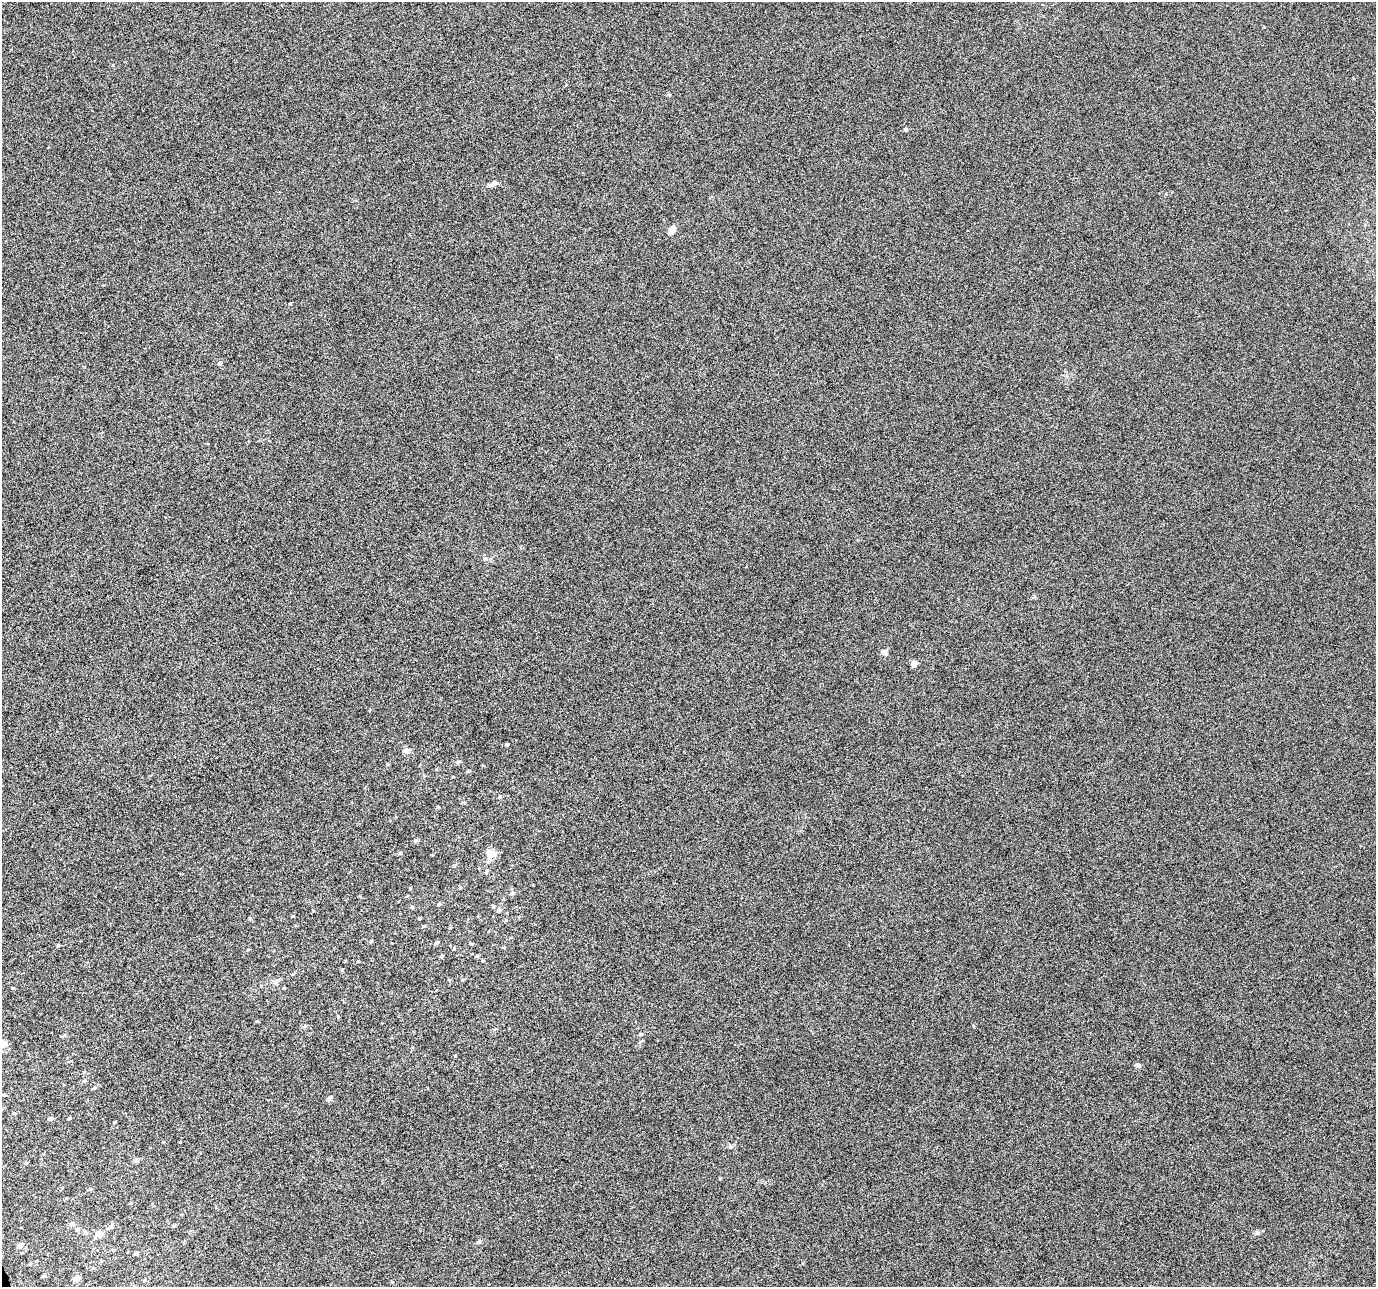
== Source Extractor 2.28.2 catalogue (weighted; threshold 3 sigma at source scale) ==
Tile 7 of 4 x 4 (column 3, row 2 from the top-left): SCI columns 2752-4125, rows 2698-3982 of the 5500 x 5339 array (HDU 1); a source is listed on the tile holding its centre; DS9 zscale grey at full resolution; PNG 1378 x 1289 px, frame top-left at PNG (2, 2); no overlay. Shown black and unused: <1% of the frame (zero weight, under 10 of 20 exposures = <1% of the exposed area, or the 3 px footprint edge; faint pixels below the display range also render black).
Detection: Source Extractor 2.28.2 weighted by HDU 2 'WHT'; one run over the whole footprint, this tile lists its part. Background -6.09e-04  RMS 0.0017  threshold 0.00681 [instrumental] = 3 sigma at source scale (4.09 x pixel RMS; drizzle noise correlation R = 1.36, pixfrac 0.8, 0.0396/0.0396 arcsec/px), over >= 5 px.
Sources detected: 66; all 66 listed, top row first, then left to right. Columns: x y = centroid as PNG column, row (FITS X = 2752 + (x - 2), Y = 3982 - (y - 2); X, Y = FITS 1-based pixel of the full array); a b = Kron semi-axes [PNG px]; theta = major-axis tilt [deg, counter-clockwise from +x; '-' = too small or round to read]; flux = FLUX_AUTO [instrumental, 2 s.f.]
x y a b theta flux
906 129 4 4 - 0.28
494 183 11 5 38 0.44
672 230 9 6 58 1
290 304 4 3 - 0.14
219 363 5 4 - 0.29
884 652 7 6 - 0.53
914 664 6 5 - 0.85
507 744 3 3 - 0.26
406 751 6 5 - 0.91
458 762 6 4 11 0.29
468 771 5 4 - 0.17
500 797 5 4 - 0.25
464 803 6 4 0 0.17
415 840 6 4 21 0.23
400 853 4 4 - 0.19
491 853 7 5 -4 2.9
486 871 7 3 88 0.2
460 888 5 4 - 0.17
512 893 6 5 - 0.42
439 904 5 4 - 0.2
412 907 4 4 - 0.18
493 907 5 4 - 0.22
499 910 6 5 - 0.45
292 916 5 3 - 0.13
250 918 4 4 - 0.18
419 918 3 3 - 0.17
424 926 4 3 - 0.15
371 941 4 3 - 0.21
437 943 5 4 - 0.28
471 943 5 3 - 0.14
58 945 4 4 - 0.16
442 956 5 3 - 0.22
477 956 5 4 - 0.18
483 960 4 3 - 0.15
342 969 5 3 - 0.13
275 982 8 6 -30 0.4
284 988 3 3 - 0.13
305 1026 5 4 - 0.28
974 1026 4 3 - 0.11
640 1034 5 4 - 0.18
2 1044 11 9 14 1.6
1137 1065 7 5 -22 0.37
85 1080 5 4 - 0.2
94 1088 5 4 - 0.23
4 1095 4 4 - 0.16
329 1097 8 5 38 0.32
51 1118 5 4 - 0.37
70 1118 4 4 - 0.17
114 1122 4 3 - 0.12
730 1147 6 6 - 0.33
136 1160 5 4 - 0.5
26 1163 4 4 - 0.17
90 1189 6 4 -35 0.16
131 1203 4 4 - 0.16
72 1224 7 6 - 0.47
174 1225 4 4 - 0.28
110 1227 7 5 41 0.43
78 1229 6 6 - 0.39
99 1234 9 8 - 1.2
479 1242 5 4 - 0.37
20 1245 6 5 - 0.75
136 1253 4 4 - 0.35
30 1264 5 4 - 0.17
44 1276 5 4 - 0.32
76 1278 8 7 - 0.76
145 1280 5 4 - 0.21
Isophote crosses this tile's border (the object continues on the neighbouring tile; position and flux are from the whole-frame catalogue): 1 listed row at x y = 2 1044
Unlisted compact peaks at least as high as the median listed source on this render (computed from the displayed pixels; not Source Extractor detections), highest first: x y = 1257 1233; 113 65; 257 1021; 720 1178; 180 1142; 410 888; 163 1142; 293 974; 358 961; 12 988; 1166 194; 670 95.